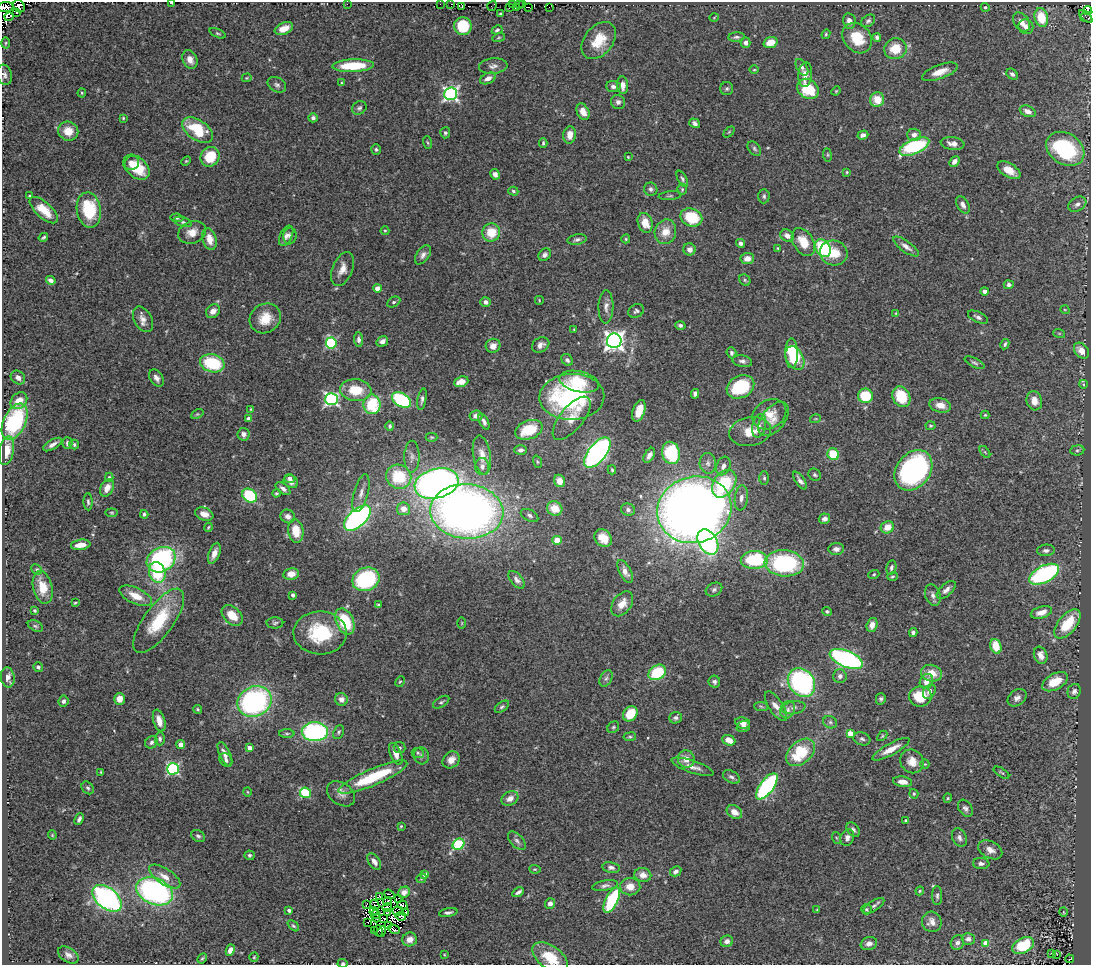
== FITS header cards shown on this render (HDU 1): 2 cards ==
NAXIS1  =                 1089
NAXIS2  =                  963

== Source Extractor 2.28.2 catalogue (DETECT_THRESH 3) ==
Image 1089 x 963 px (HDU 1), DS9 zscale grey, 1 PNG px = 1 image px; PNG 1093 x 967 px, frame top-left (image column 1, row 963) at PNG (2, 2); each listed source drawn as its Kron ellipse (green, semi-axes under 4 px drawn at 4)
Background 0.542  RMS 0.031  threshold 0.0936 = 3 sigma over >= 5 px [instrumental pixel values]
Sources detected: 469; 17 with non-positive FLUX_AUTO (blend fragments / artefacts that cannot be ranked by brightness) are neither listed nor drawn; the other 452 listed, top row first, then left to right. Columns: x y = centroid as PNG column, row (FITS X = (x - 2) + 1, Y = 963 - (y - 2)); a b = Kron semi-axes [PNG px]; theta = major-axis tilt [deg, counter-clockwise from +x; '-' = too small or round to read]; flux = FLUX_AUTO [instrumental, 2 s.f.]
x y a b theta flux
171 3 3 2 - 1.8
451 3 3 2 - 4.5
347 4 2 2 - 110
440 4 2 2 - 2.8
512 4 2 2 - 3
519 4 2 2 - 3.3
523 4 2 2 - 30
19 6 6 5 - 66
462 6 3 3 - 32
492 6 5 2 - 9.7
5 7 8 5 6 180
516 7 2 2 - 24
528 7 3 2 - 120
549 7 3 2 - 16
985 7 4 4 - 3.7
509 8 3 2 - 16
1088 10 5 3 - 7.3
16 12 4 3 - 100
500 13 3 2 - 2
1086 16 8 4 -41 29
9 17 5 2 - 86
714 17 5 3 - 1.7
1041 17 9 6 -75 59
1089 17 9 5 0 12
849 21 8 6 -81 14
868 21 7 5 35 5.1
1021 22 10 7 -54 15
463 26 9 9 - 81
1026 27 7 7 - 12
284 28 10 5 23 27
497 30 5 4 - 3.5
218 33 8 4 -23 3.4
826 34 5 4 - 2.8
499 37 6 4 18 2.7
736 37 8 4 4 5.1
877 37 4 4 - 5.8
857 38 16 13 -50 57
599 40 21 14 51 53
770 42 7 5 20 31
6 43 5 3 - 2.5
746 43 5 5 - 7.6
895 49 11 10 - 47
190 60 10 7 -65 15
353 66 21 6 2 90
493 66 14 7 6 11
802 67 9 5 -61 5.9
754 70 4 3 - 1.9
940 72 19 7 20 25
1012 74 6 4 -42 5.7
4 75 10 7 -73 7.9
805 75 12 7 85 17
247 78 5 4 - 2.3
488 78 8 5 26 11
342 83 4 3 - 2.1
277 85 10 7 -29 7
622 85 9 5 -85 14
613 86 7 5 -5 7.4
727 89 6 6 - 4.4
808 89 11 9 -37 86
836 91 5 4 - 2.1
82 93 4 4 - 2.3
451 94 6 6 - 540
877 100 7 7 - 38
618 102 7 7 - 6.9
359 108 7 6 - 5.2
1028 111 8 5 -22 14
583 112 9 6 -66 21
123 118 4 4 - 2.3
313 118 5 4 - 5.5
695 123 6 4 -36 6.2
198 130 17 10 -34 94
68 131 10 9 - 33
729 132 6 4 45 2.9
445 133 5 5 - 4.1
570 135 8 6 82 20
863 135 5 4 - 6.6
914 135 7 6 - 11
428 143 6 3 -71 2.2
543 143 5 3 - 3.6
953 143 12 6 -8 14
914 146 16 7 24 180
376 149 5 4 - 3.9
754 149 8 5 -52 4.7
1065 149 20 15 -33 230
827 155 7 3 -82 2.6
210 157 10 9 - 66
628 157 4 3 - 1.9
186 161 5 3 - 2.3
954 161 6 4 49 9.7
132 163 7 7 - 15
136 167 15 10 -41 54
1009 170 13 7 -31 24
847 172 4 3 - 2.3
495 174 5 4 - 8.9
682 179 9 4 -62 4.9
651 189 7 6 - 6
682 189 5 4 - 2.9
513 191 5 4 - 3.8
30 196 3 3 - 2.5
670 196 11 3 6 4
764 196 7 6 - 4.6
1077 204 9 6 32 8.8
963 205 9 5 -61 9.7
44 210 17 8 -42 45
89 210 18 12 -81 110
691 217 11 8 -23 81
177 218 6 4 -8 3.7
183 222 9 4 -16 5.5
645 223 10 7 -72 30
385 231 4 4 - 2.3
192 232 14 11 21 24
491 232 9 9 - 45
665 232 12 10 70 30
286 236 11 6 64 9.4
290 236 8 6 82 6.7
787 236 7 6 - 12
43 237 5 3 - 3.5
209 239 11 7 -74 23
626 239 4 3 - 2.4
577 240 9 5 12 5.9
803 242 15 10 -59 44
741 243 4 4 - 7.1
906 246 15 5 -36 13
778 248 3 3 - 2.6
823 248 9 7 -53 160
689 249 6 6 - 12
834 253 14 12 -12 44
423 255 11 6 55 9.6
545 255 7 5 49 7.7
747 259 7 5 6 17
342 269 18 10 68 21
51 280 5 4 - 8.3
745 280 6 5 - 3.6
1009 285 5 4 - 6.2
377 288 4 4 - 25
984 291 4 4 - 9.5
539 300 4 3 - 1.9
394 302 7 5 26 4.1
486 302 5 4 - 8.5
606 307 17 7 89 13
1065 310 4 3 - 1.7
213 311 7 6 - 14
636 311 8 6 27 5.2
896 313 4 3 - 1.8
978 317 11 5 -25 6.7
265 318 16 14 35 42
143 319 14 8 -62 15
680 325 5 4 - 5.5
574 329 4 3 - 1.8
1059 333 6 4 -18 2.6
359 340 7 4 -85 7.3
382 341 6 5 - 8.7
614 341 7 7 - 1200
331 343 5 5 - 210
1005 344 5 3 - 3.6
541 345 9 7 31 11
493 346 7 7 - 13
1081 351 9 6 -49 20
731 353 5 4 - 5.7
792 353 15 6 -90 54
795 358 12 8 -62 95
567 360 6 5 - 5.8
742 361 10 5 -10 7.3
212 363 12 9 -15 130
975 363 11 4 -26 4.9
18 378 8 6 -39 11
156 378 9 6 -59 9.4
461 382 7 5 20 19
579 382 20 10 -13 68
1083 384 4 3 - 1.8
740 387 14 11 27 130
356 390 15 11 -6 60
695 394 5 4 - 5.9
865 396 7 7 - 84
572 397 32 23 2 310
901 397 10 8 -62 68
332 399 6 6 - 460
422 399 11 4 80 5.6
401 400 10 6 -31 210
19 401 9 7 46 27
1034 401 9 7 -75 19
372 404 10 8 -84 110
940 405 11 7 -13 22
251 409 4 3 - 1.7
639 411 11 6 71 29
197 414 6 4 25 2.6
769 414 18 14 31 35
985 415 4 4 - 2.4
476 416 6 5 - 11
572 418 26 11 50 33
248 419 4 3 - 8.3
774 419 20 11 51 23
815 419 5 3 - 2
15 422 19 11 64 220
484 422 8 4 -63 6.9
390 426 5 4 - 3.7
759 426 12 6 76 11
930 426 5 4 - 2.7
529 430 14 9 21 72
750 432 21 14 10 40
244 434 6 6 - 8.4
432 437 6 4 -1 2.7
67 443 6 5 - 5.7
74 444 5 4 - 3.5
53 445 10 5 31 11
521 450 6 4 2 7.3
1077 450 7 5 7 4.5
6 451 14 7 80 34
985 452 7 3 -53 2.7
597 453 18 9 53 620
671 453 11 9 -76 120
833 454 6 5 - 69
482 455 19 9 -80 24
649 455 8 5 59 9.9
412 457 16 7 89 14
537 462 6 4 -71 2.6
708 463 10 8 -83 9.6
723 466 9 6 68 11
482 467 8 7 - 8.9
612 470 4 3 - 2.6
913 470 22 17 52 430
815 475 6 5 - 4.4
109 477 4 4 - 3.3
399 477 13 11 -30 100
290 478 5 4 - 6.5
764 478 6 5 - 3.8
559 481 6 5 - 20
800 481 10 4 -55 8
291 482 7 6 - 12
437 483 22 14 15 1300
724 484 15 10 55 130
107 488 9 6 61 19
283 489 8 4 -36 7.9
276 493 4 3 - 2.8
361 493 19 7 75 16
250 496 8 6 -35 120
741 498 12 6 83 12
88 502 8 4 -88 4.8
555 508 8 7 - 35
403 509 6 6 - 24
628 510 7 6 - 6.3
694 510 37 33 16 2500
467 511 37 27 -4 1500
112 513 6 4 -6 2.7
144 514 4 4 - 4.6
204 514 9 6 -19 15
530 515 9 5 -30 6.1
288 516 7 6 - 9.8
357 518 16 8 41 500
824 519 6 5 - 8.7
208 527 5 3 - 2.6
887 527 7 6 - 24
296 531 12 7 -82 41
603 538 10 7 -46 30
557 540 4 4 - 30
708 542 13 9 -59 380
81 545 10 5 7 21
836 549 8 6 4 10
1046 550 9 6 6 7.7
214 553 11 5 69 15
161 560 15 12 29 310
754 560 13 9 3 150
784 563 19 13 -5 240
891 568 7 5 77 5.2
37 569 5 5 - 3.5
625 571 12 6 -63 15
157 572 10 8 -70 100
291 574 8 6 10 21
874 574 5 4 - 2.6
1044 574 16 8 26 330
892 576 5 4 - 3
366 579 14 11 22 200
517 580 10 6 -49 8.3
43 587 17 9 -76 44
714 590 8 6 26 6.5
946 590 12 6 42 11
293 595 4 4 - 4.5
933 595 11 7 -74 8.6
136 596 17 8 -25 33
75 603 4 2 - 2.3
622 604 14 9 54 25
378 605 4 3 - 2.6
35 610 4 4 - 3.3
827 611 5 4 - 3.2
1041 612 11 6 16 18
232 615 12 8 -44 32
159 621 38 14 54 110
345 621 14 9 -66 110
275 623 8 5 0 4.7
462 623 6 4 89 2
1067 624 17 9 51 77
872 625 7 5 73 14
35 626 8 5 -26 4.1
913 632 4 4 - 5
320 633 26 21 -1 130
996 646 7 5 -72 46
1041 655 9 6 -70 16
846 659 17 8 -22 440
38 667 5 4 - 4.8
657 672 9 7 32 110
931 673 10 8 -16 30
840 676 7 6 - 8.6
8 677 10 7 -81 13
606 678 8 5 62 5.6
926 681 8 6 60 15
400 682 5 4 - 2.7
714 682 6 6 - 5.6
801 682 15 12 -50 370
1055 682 14 8 28 48
1074 691 8 6 67 6.6
929 692 8 5 56 7.6
920 696 11 10 - 55
1017 698 10 7 36 10
119 699 6 5 - 18
341 699 6 6 - 12
881 699 6 5 - 4.6
64 701 5 5 - 5.4
255 701 17 15 25 410
441 702 9 5 32 4.4
761 706 7 4 -3 3.9
776 706 17 7 -56 16
502 707 8 4 36 4.4
794 708 12 6 10 7.9
198 709 4 4 - 2.7
788 710 9 7 67 8.3
630 714 8 6 50 55
676 718 6 5 - 5.4
159 721 11 5 -74 23
830 722 7 6 - 4.7
743 723 7 5 -10 12
613 727 6 5 - 3.7
743 727 7 5 19 9.1
315 732 13 9 0 350
339 732 7 5 65 4
287 733 8 4 0 3.6
850 733 4 4 - 37
882 736 6 3 45 2.4
630 737 6 3 7 3
160 739 6 5 - 4.6
862 739 9 6 -19 5.7
729 740 7 5 -24 23
151 742 6 6 - 6.2
181 745 4 4 - 20
250 748 4 4 - 18
399 748 6 5 - 4.1
891 749 21 6 28 27
800 752 16 11 43 100
418 753 6 5 - 3.6
225 754 13 5 -65 14
396 754 11 5 -67 19
421 756 8 7 - 6.6
686 759 8 8 - 20
226 760 7 6 - 6
451 760 9 7 44 16
912 761 12 11 - 24
925 764 4 4 - 2.4
693 767 22 6 -18 17
173 769 6 5 - 330
101 772 3 2 - 2
1001 773 9 3 -32 3
373 777 37 8 23 130
731 777 9 6 -31 6.5
902 782 9 5 -8 16
767 786 15 7 53 330
88 788 7 5 -48 4.3
247 792 5 3 - 1.8
305 793 6 5 - 110
341 794 15 11 -36 16
914 794 5 4 - 3.9
948 798 4 4 - 2.3
510 799 9 6 28 15
965 808 9 6 -56 7.2
734 812 8 6 -34 17
79 819 6 3 64 5.6
906 821 4 3 - 3.7
401 826 4 4 - 2.3
853 830 8 5 -54 6.7
52 835 4 4 - 2.2
198 836 7 5 -28 5.2
837 838 6 4 -70 2.5
847 838 8 6 70 9.7
959 838 9 7 -61 8.8
517 841 11 6 -46 8
458 844 6 5 - 180
990 850 13 8 -27 16
249 855 5 5 - 4.2
374 861 9 5 -54 12
981 864 8 5 -6 7.4
611 867 8 5 -10 7.7
535 869 6 4 -6 2.6
676 871 6 4 29 6.4
425 875 4 4 - 14
643 875 8 7 - 18
165 877 18 8 -33 22
421 878 5 4 - 3.3
605 886 13 5 10 7.6
630 887 10 8 -3 24
155 891 19 13 -22 490
920 891 4 4 - 2.2
404 892 6 5 - 9.7
518 892 6 3 31 7.2
389 894 5 3 - 2.4
937 895 9 5 -90 5.4
379 896 4 2 - 3.3
107 898 17 10 -39 490
399 898 3 2 - 0.47
612 900 14 6 64 150
387 901 4 2 - 0.89
550 903 5 5 - 8.7
366 904 3 2 - 4.9
375 905 5 2 - 2.8
402 905 5 2 - 2.6
874 906 12 5 32 6.6
387 907 4 2 - 0.79
817 909 4 2 - 1.5
866 909 5 5 - 3.1
289 910 4 3 - 6.8
374 911 4 2 - 1.3
398 911 5 3 - 1.7
406 912 3 2 - 2.4
448 912 9 4 11 6
1063 912 5 3 - 1.8
387 913 3 2 - 3.6
375 914 5 2 - 3.2
401 916 5 2 - 4.6
376 918 4 2 - 3.3
384 918 4 2 - 4
367 922 2 2 - 0.1
932 922 10 9 - 16
293 926 7 4 -43 3.3
388 926 4 2 - 3.5
394 929 6 2 -27 5.4
374 930 3 2 - 0.91
378 931 6 4 -74 6.6
381 932 5 3 - 0.86
410 939 7 7 - 19
968 939 6 6 - 8.4
727 941 6 5 - 10
869 943 8 6 19 11
957 943 7 6 - 7.1
986 943 4 4 - 34
1023 946 12 7 27 100
230 950 6 4 64 12
1051 954 3 3 - 2.8
1057 954 3 2 - 1.6
68 955 11 7 -32 10
444 955 4 3 - 1.7
254 957 4 4 - 2.1
550 957 20 11 -36 57
202 958 5 3 - 2.9
1069 959 4 2 - 1.8
343 963 5 4 - 2.7
At the frame edge (FLAGS 8, measured only in part): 6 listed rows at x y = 171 3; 5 7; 1089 17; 4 75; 550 957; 343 963
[17 non-positive-flux detections neither listed nor drawn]